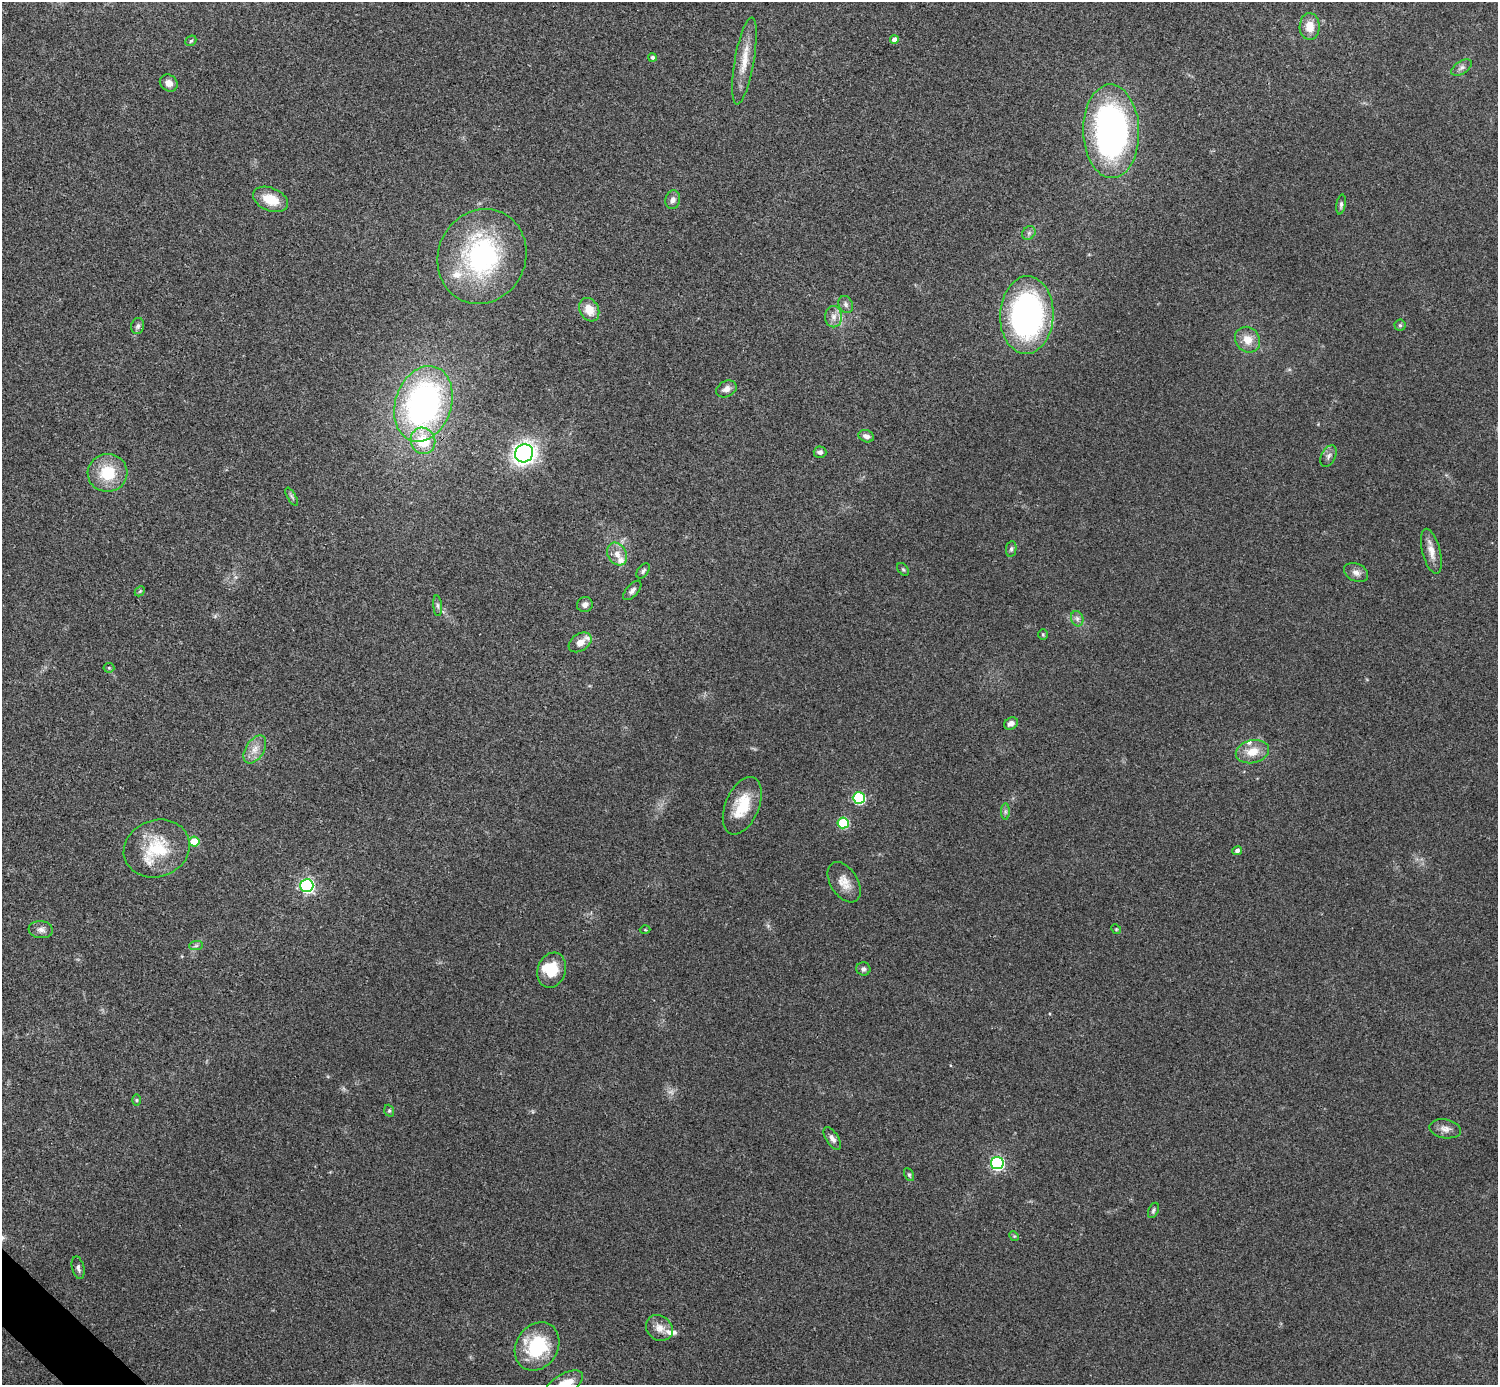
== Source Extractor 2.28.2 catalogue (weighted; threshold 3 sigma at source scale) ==
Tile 7 of 4 x 4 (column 3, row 2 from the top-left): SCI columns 2993-4488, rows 2922-4304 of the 5985 x 5985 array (HDU 1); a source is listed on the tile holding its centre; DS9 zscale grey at full resolution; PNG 1500 x 1387 px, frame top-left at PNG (2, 2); each listed source drawn as its Kron ellipse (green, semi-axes under 4 px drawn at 4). Shown black and unused: <1% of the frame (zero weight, under 3 of 4 exposures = <1% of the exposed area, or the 3 px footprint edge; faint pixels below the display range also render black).
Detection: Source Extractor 2.28.2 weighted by HDU 2 'WHT'; one run over the whole footprint, this tile lists its part. Background 0.0709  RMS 0.0053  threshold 0.0239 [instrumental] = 3 sigma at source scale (4.5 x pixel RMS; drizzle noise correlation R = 1.50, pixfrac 1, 0.05/0.05 arcsec/px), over >= 5 px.
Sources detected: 80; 1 too faint to see at this stretch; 1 inside a brighter object's white glare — neither listed nor drawn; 5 inside a brighter listed object's ellipse — not listed separately; the other 73 listed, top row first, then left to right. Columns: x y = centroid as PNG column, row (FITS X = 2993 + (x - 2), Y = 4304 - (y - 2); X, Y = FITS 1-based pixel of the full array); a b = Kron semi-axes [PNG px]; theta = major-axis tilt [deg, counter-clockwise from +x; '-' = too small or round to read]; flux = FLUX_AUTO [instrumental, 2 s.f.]
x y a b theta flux
1310 26 13 10 88 7.1
894 40 4 4 - 3.2
191 41 6 4 42 0.79
653 57 4 4 - 1.4
744 61 44 9 80 11
1462 67 11 6 33 1.9
169 83 9 8 - 3.3
1111 131 47 28 -89 180
270 199 18 11 -22 12
673 200 9 7 77 2.2
1341 204 10 4 81 1.3
1029 233 7 6 - 1.4
482 256 48 44 65 82
846 304 9 7 -65 1.7
589 310 12 9 -61 7.9
1027 315 39 26 88 140
834 317 10 8 90 3.7
1400 325 5 5 - 1
138 326 8 6 78 1.5
1247 340 13 12 - 7
726 389 11 8 26 3.1
423 404 39 28 72 160
866 436 8 6 -20 2
423 441 13 12 - 19
820 452 6 5 - 1.8
524 453 9 9 - 230
1329 456 11 7 64 2.1
107 473 20 19 - 20
292 497 10 4 -60 1.2
1011 549 8 5 80 1.2
1431 551 23 9 -76 5.9
617 554 12 9 -60 4.6
903 569 7 4 -53 0.84
643 571 8 5 51 1.3
1356 572 12 9 -26 3.1
632 590 12 6 49 2
140 591 6 4 45 0.78
585 605 8 7 - 2.2
438 606 10 4 -85 1.4
1077 619 8 6 -71 1.7
1043 635 5 4 - 0.66
580 642 12 8 34 5.8
109 668 5 5 - 0.61
1011 723 7 5 29 2.7
255 749 15 9 57 5.2
1252 752 17 11 14 8.6
859 798 6 5 - 59
742 806 30 17 67 17
1005 812 8 4 90 1.2
843 823 5 5 - 37
194 842 5 5 - 15
157 849 33 28 20 27
1237 851 5 4 - 1.8
844 882 22 13 -58 7
307 886 6 6 - 140
1116 929 5 4 - 0.61
41 930 12 8 -6 2.8
645 930 5 3 - 0.51
196 946 7 4 1 1.1
863 969 7 6 - 1.6
552 970 18 14 71 14
137 1100 6 4 -90 0.73
389 1111 6 4 -70 0.78
1445 1129 16 9 -10 3.6
832 1138 13 6 -57 2.4
997 1163 6 6 - 110
909 1175 7 4 -63 0.9
1153 1210 8 5 66 1.1
1014 1236 5 4 - 0.63
78 1268 11 6 -76 1.9
659 1328 14 12 -39 5.1
537 1346 25 20 55 34
564 1384 21 10 30 10
Isophote crosses this tile's border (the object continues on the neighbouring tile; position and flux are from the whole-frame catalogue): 1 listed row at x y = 564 1384